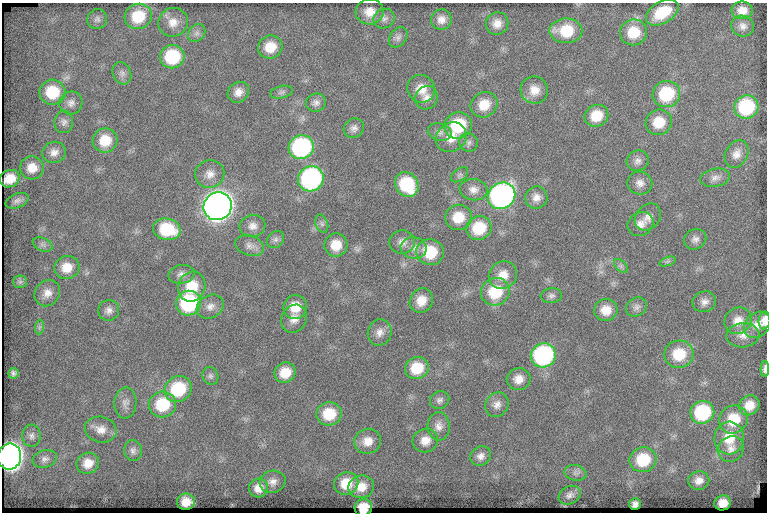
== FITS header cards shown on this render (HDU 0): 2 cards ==
NAXIS1  =                  765
NAXIS2  =                  510

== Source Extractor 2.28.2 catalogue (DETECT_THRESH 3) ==
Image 765 x 510 px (HDU 0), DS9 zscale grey, 1 PNG px = 1 image px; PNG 769 x 514 px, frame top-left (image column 1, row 510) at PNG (2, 3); each listed source drawn as its Kron ellipse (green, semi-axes under 4 px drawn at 4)
Background 83.9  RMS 7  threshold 21.1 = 3 sigma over >= 5 px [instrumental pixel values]
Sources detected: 135; all 135 listed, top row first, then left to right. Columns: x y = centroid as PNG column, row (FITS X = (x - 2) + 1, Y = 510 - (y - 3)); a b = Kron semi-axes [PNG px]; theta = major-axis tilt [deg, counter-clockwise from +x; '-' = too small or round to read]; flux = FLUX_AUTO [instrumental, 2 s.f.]
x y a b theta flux
742 10 10 9 - 4600
370 12 14 12 6 6200
662 12 18 10 31 16000
138 16 14 12 25 16000
97 19 10 9 - 1800
384 19 11 9 25 2200
441 20 10 10 - 3800
173 22 15 14 - 6100
497 24 11 11 - 4600
743 26 11 10 - 3000
566 31 16 12 0 16000
633 32 14 13 - 12000
197 33 10 7 51 2100
398 37 11 8 54 2000
270 47 12 11 - 9600
172 57 12 11 - 26000
122 73 11 9 -66 2300
421 89 14 13 - 7000
534 90 14 13 - 5900
52 92 13 12 - 17000
238 92 11 9 42 4100
282 92 11 6 13 1400
666 94 14 13 - 26000
426 98 12 11 - 3500
71 103 12 11 - 2900
316 103 10 9 - 2200
484 105 14 12 31 9000
746 107 12 11 - 33000
596 116 12 10 27 11000
64 122 11 9 85 2400
659 122 13 12 - 10000
458 125 14 13 - 24000
354 128 10 9 - 2400
440 132 12 8 -15 2400
451 137 16 14 38 7400
105 140 12 12 - 11000
468 143 9 9 - 2000
301 147 13 12 - 71000
54 152 12 10 16 3600
737 154 15 11 63 4100
638 161 11 10 - 2600
32 168 12 11 - 7100
210 174 14 14 - 5000
460 175 10 6 37 1400
715 178 15 9 10 3000
10 179 10 8 23 7800
311 179 13 12 - 96000
640 183 12 11 - 3600
407 184 13 11 -52 26000
473 190 14 10 -8 3800
502 196 14 12 40 170000
536 197 11 11 - 3700
17 201 12 7 22 2100
218 206 14 13 - 560000
458 217 13 12 - 11000
648 217 15 11 48 3800
322 224 9 6 -71 1400
641 224 13 11 31 4000
252 226 13 11 15 3700
479 228 13 12 - 17000
167 229 14 11 -12 21000
276 239 10 7 45 1700
695 239 11 9 29 2500
402 242 13 11 5 3600
43 245 10 6 -22 1600
336 245 12 11 - 8200
250 246 15 10 -19 3300
414 248 13 10 -10 4000
430 252 14 13 - 17000
667 261 8 4 19 920
621 266 8 5 -45 1200
67 267 13 11 14 7500
181 274 13 9 9 2700
503 275 15 13 38 6700
20 282 7 6 - 1300
192 287 15 13 68 14000
495 292 14 13 - 20000
47 293 14 12 51 4600
551 296 10 7 5 1700
421 301 13 11 57 6600
704 302 12 10 18 3000
189 303 12 12 - 47000
210 307 14 11 29 3700
295 307 12 11 - 8800
636 307 11 9 30 2200
109 310 10 10 - 2600
606 310 11 11 - 6800
294 319 14 12 61 4800
765 320 9 5 80 3600
738 321 14 13 - 5900
757 325 14 11 46 4700
39 327 7 4 88 950
380 332 13 11 75 3800
743 335 16 12 5 4900
679 354 15 13 12 15000
543 355 12 12 - 76000
417 368 12 11 - 12000
765 369 8 3 88 1800
13 373 5 5 - 1500
285 373 11 10 - 9100
210 376 9 7 -62 1600
519 379 12 11 - 4800
178 389 14 12 33 26000
440 400 10 8 25 1800
125 403 15 11 87 3300
162 404 14 13 - 20000
497 405 13 11 58 3500
749 405 11 9 43 6300
702 412 12 11 - 34000
329 414 13 11 12 14000
733 419 15 13 42 15000
439 426 14 11 -87 3800
101 430 16 12 -14 5500
32 436 11 9 87 2400
729 438 16 14 85 12000
367 441 13 12 - 5900
425 441 13 11 23 5600
731 449 14 12 38 4000
133 451 10 9 - 2100
481 456 11 9 29 3000
9 457 13 11 79 370000
45 459 12 8 18 2300
643 460 13 12 - 19000
88 463 11 10 - 6200
575 473 11 7 -12 2000
699 481 10 9 - 3800
273 482 13 11 14 3400
346 483 12 11 - 11000
361 487 13 11 12 6800
258 488 9 9 - 4800
570 495 11 8 28 2300
186 502 9 8 - 5200
723 503 8 7 - 4600
635 504 6 6 - 1600
363 507 9 8 - 10000
At the frame edge (FLAGS 8, measured only in part): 4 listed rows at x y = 765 320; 765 369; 9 457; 363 507